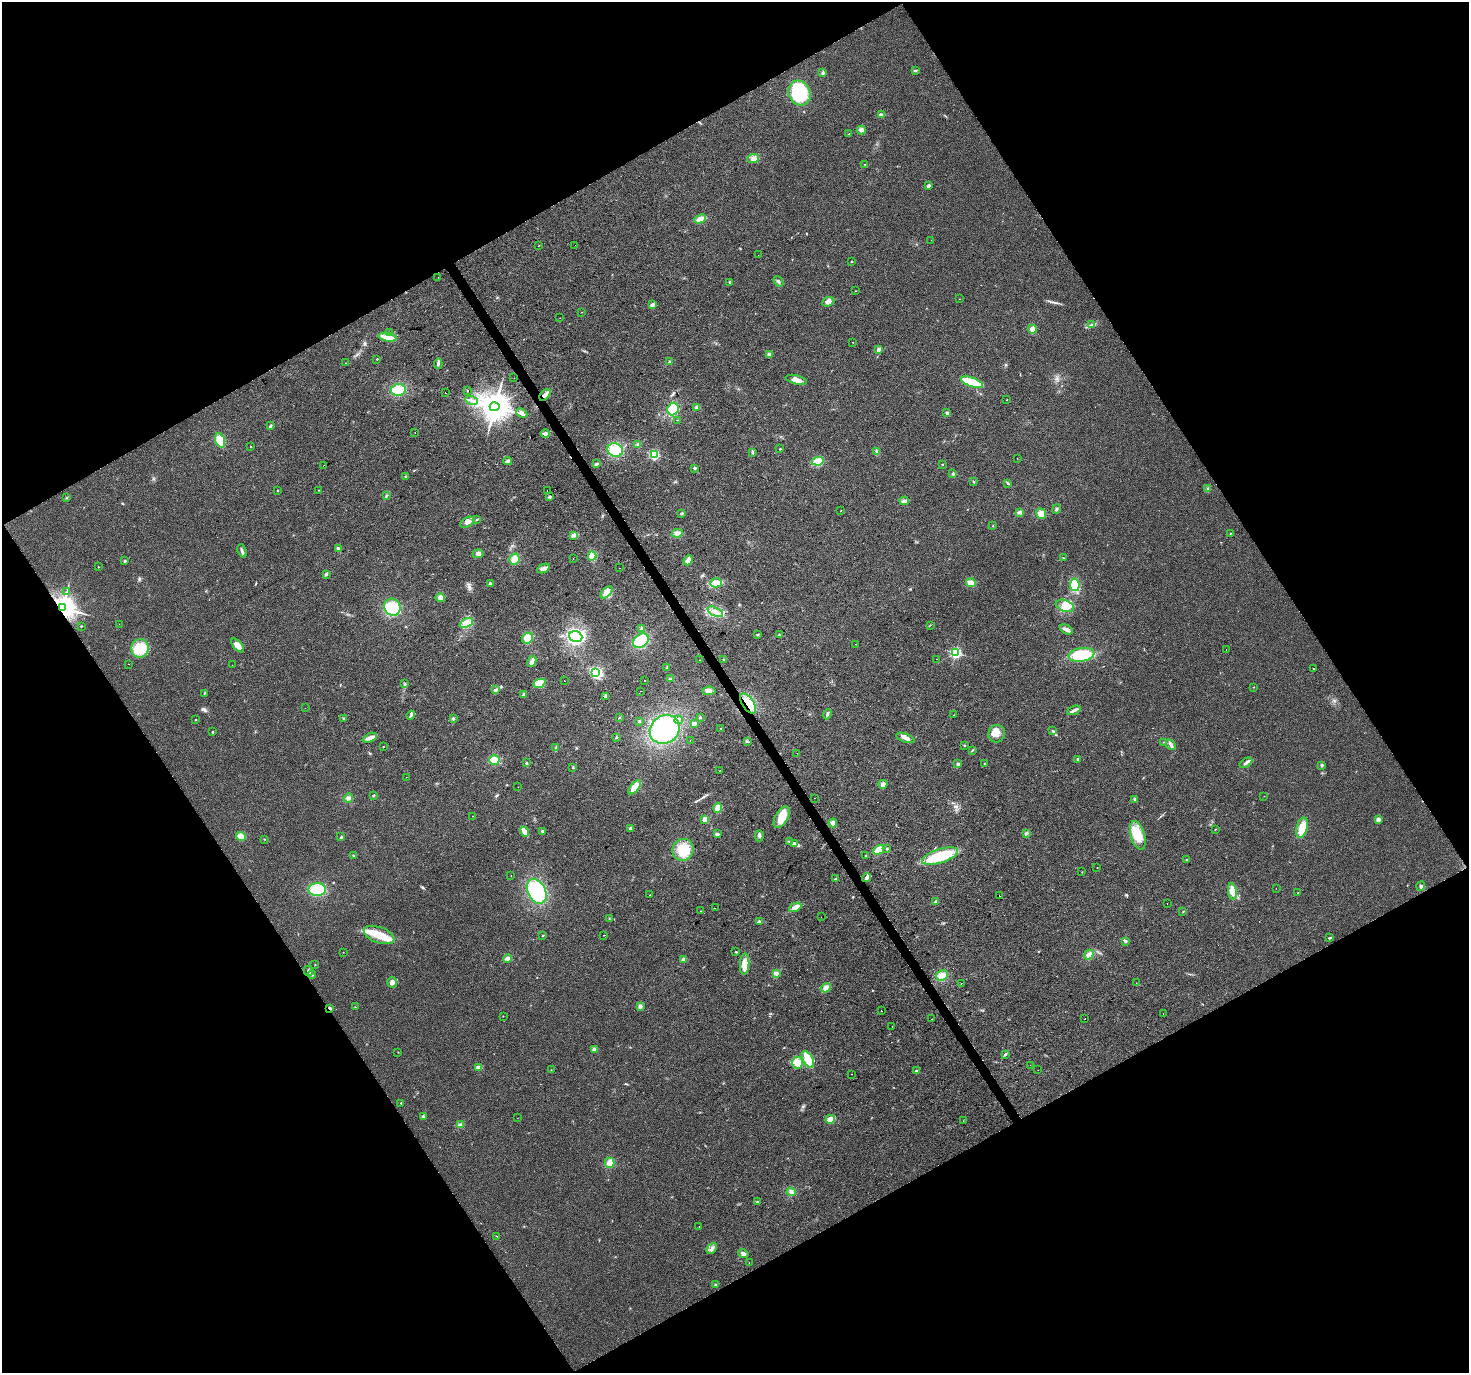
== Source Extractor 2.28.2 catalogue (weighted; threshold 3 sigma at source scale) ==
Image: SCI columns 3-5867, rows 176-5658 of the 5867 x 5772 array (HDU 1 of 3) = the unmasked area's bounding box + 8 px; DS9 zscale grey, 4 x 4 block average (1 PNG px = mean of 4 x 4 image px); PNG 1471 x 1375 px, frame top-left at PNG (2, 2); each listed source drawn as its Kron ellipse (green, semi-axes under 4 px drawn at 4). Shown black and unused: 48% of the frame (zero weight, under 2 of 3 exposures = <1% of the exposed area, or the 3 px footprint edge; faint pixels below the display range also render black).
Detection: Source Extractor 2.28.2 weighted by HDU 2 'WHT'. Background 0.0273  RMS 0.0062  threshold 0.0278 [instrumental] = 3 sigma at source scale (4.5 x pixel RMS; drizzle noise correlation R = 1.50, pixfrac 1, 0.0396/0.0396 arcsec/px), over >= 5 px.
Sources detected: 329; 1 too faint to see at this stretch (4 x 4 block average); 1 inside a brighter object's white glare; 8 cosmic-ray / hot-pixel residue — neither listed nor drawn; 1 coinciding with a brighter row at this scale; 12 inside a brighter listed object's ellipse — not listed separately; the other 306 listed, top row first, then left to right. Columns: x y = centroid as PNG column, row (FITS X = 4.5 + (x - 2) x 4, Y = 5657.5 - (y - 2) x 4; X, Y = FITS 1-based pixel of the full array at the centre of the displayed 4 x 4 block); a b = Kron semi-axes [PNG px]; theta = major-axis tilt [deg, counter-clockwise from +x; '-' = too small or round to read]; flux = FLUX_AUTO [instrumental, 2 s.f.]
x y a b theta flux
915 70 3 2 - 4.9
823 73 3 3 - 5.6
800 93 13 11 -63 250
881 115 4 3 - 11
861 130 4 3 - 9.3
849 134 2 2 - 1.3
753 158 6 3 22 13
865 165 2 2 - 1.2
928 186 3 2 - 8.5
700 219 6 3 25 21
931 240 2 2 - 0.84
575 245 2 2 - 1.3
538 246 2 2 - 0.78
758 255 2 2 - 0.49
851 261 2 2 - 4.6
438 277 2 2 - 0.56
778 281 6 2 -50 6.1
730 282 2 2 - 13
855 291 2 2 - 1.4
959 299 2 2 - 0.77
828 302 6 4 22 15
652 305 4 3 - 8.7
582 312 2 2 - 0.8
560 318 2 2 - 1.6
1092 325 4 3 - 7.3
1032 329 4 3 - 24
389 333 2 2 - 1.4
388 337 9 3 -10 36
853 342 2 2 - 0.77
878 349 3 2 - 9.7
769 354 3 3 - 9.3
377 359 2 2 - 4.7
670 362 3 2 - 6.1
345 363 2 2 - 0.89
438 364 5 2 - 6.4
514 378 2 2 - 0.64
796 380 11 4 -14 28
972 382 11 4 -20 90
398 390 7 6 - 59
468 391 2 2 - 1.8
445 393 2 2 - 8.6
545 395 7 3 48 20
472 400 6 2 -22 6.3
1007 400 2 2 - 2
495 407 5 4 - 7300
697 407 3 3 - 12
673 409 6 5 - 73
522 413 6 4 -27 12
947 413 3 3 - 5.4
677 420 2 2 - 0.98
270 426 3 2 - 5.2
415 432 2 2 - 0.81
545 434 4 3 - 14
220 440 7 4 -68 57
638 444 2 2 - 2.3
251 446 2 2 - 1.2
780 449 2 2 - 1.8
615 450 8 6 -24 93
877 451 3 2 - 2.7
752 452 3 2 - 4.3
654 454 2 2 - 440
1017 458 2 2 - 0.78
508 461 4 3 - 7
818 461 6 4 10 40
597 464 3 2 - 6.4
942 464 2 2 - 4.8
324 465 2 2 - 4.8
695 468 2 2 - 15
953 474 3 3 - 4.7
406 476 2 2 - 2.4
974 482 3 2 - 3.1
1008 483 3 2 - 3.3
1207 489 3 2 - 3.1
277 490 2 2 - 4.6
319 490 2 2 - 1.5
547 490 2 2 - 1.9
386 496 2 2 - 1.3
549 497 3 2 - 5.9
66 498 3 2 - 3.2
904 501 5 3 - 11
1056 509 5 2 - 4.2
841 511 2 2 - 1.1
1019 512 2 2 - 3.8
682 513 3 2 - 4.1
1041 514 5 4 - 25
476 520 3 2 - 2.5
467 522 7 4 28 15
993 526 2 2 - 1.8
677 533 5 4 - 12
1231 533 2 2 - 1.3
573 535 4 3 - 11
338 549 3 2 - 11
242 551 7 3 -70 8.7
478 554 5 4 - 9.8
592 556 4 4 - 28
573 558 2 2 - 0.65
1063 558 2 2 - 2.1
514 559 5 5 - 32
688 560 5 3 - 30
125 561 2 2 - 16
98 567 2 2 - 2.8
543 568 6 3 26 16
619 568 2 2 - 0.74
326 574 3 2 - 5.9
490 583 2 2 - 22
716 583 6 4 14 42
971 583 5 4 - 21
1075 585 6 4 -79 67
66 592 3 2 - 2.1
607 592 7 4 46 17
440 598 5 4 - 18
1065 606 9 5 -21 32
392 607 9 8 - 91
62 608 3 3 - 4400
715 612 8 4 -26 22
466 623 7 4 25 32
119 624 2 2 - 1.5
930 625 2 2 - 1.4
81 626 2 2 - 1.7
641 628 3 2 - 4.6
1066 629 7 3 -26 17
757 635 3 2 - 2.4
779 635 3 2 - 2.4
576 637 7 5 -19 250
527 638 6 5 - 35
641 641 8 6 41 110
855 644 2 2 - 3.8
238 645 8 4 -49 24
140 648 9 8 - 92
1226 649 2 2 - 1.3
956 653 2 2 - 580
1082 655 13 7 10 130
723 659 2 2 - 1.9
936 659 2 2 - 1.3
700 660 2 2 - 1.3
532 661 6 2 64 27
129 664 2 2 - 1.2
232 665 2 2 - 0.67
667 668 3 2 - 3.1
1313 668 2 2 - 1.1
595 672 2 2 - 350
670 679 4 2 - 5
644 680 2 2 - 5.1
564 681 2 2 - 1.3
405 683 2 2 - 1.8
539 683 6 4 23 28
1253 687 2 2 - 1.1
496 690 4 2 - 8.1
641 691 2 2 - 0.83
709 691 6 4 3 16
204 693 3 2 - 2
524 694 3 2 - 3.6
605 696 3 2 - 10
748 703 11 5 -56 76
305 708 2 2 - 1.8
1074 710 7 2 21 13
827 714 5 2 - 5.9
411 715 4 3 - 7.9
954 715 2 2 - 1.9
700 717 2 2 - 4.2
344 718 3 2 - 3.6
619 718 3 2 - 1.9
196 719 2 2 - 4.1
453 719 3 2 - 4.4
678 720 4 2 - 5.1
639 721 3 2 - 3.4
694 724 3 2 - 18
721 728 2 2 - 2
665 729 15 14 - 240
1053 731 2 2 - 1.4
213 732 3 2 - 2.2
997 734 9 8 - 34
370 738 8 3 22 23
616 738 3 2 - 3.3
905 738 10 3 -19 15
690 740 2 2 - 0.51
747 741 3 2 - 3.9
1164 742 2 2 - 1.5
964 745 2 2 - 2
1171 745 6 2 -46 8.1
383 747 2 2 - 2.5
556 747 2 2 - 1.8
972 751 3 2 - 2
797 753 2 2 - 1.6
1078 759 3 2 - 3.4
494 760 5 5 - 58
526 763 3 2 - 4.4
984 763 2 2 - 1.7
1246 763 7 3 33 10
957 764 3 2 - 5.4
1322 765 3 3 - 5.6
573 767 2 2 - 1.2
720 770 2 2 - 0.81
406 777 2 2 - 0.97
883 784 4 4 - 11
518 787 2 2 - 1.3
635 787 8 3 52 87
373 796 2 2 - 3.3
1264 796 2 2 - 0.61
348 798 5 4 - 11
815 798 2 2 - 4
1135 799 3 3 - 7.4
718 808 5 3 - 32
473 816 2 2 - 0.93
782 817 12 6 60 70
705 819 2 2 - 76
1378 819 2 2 - 45
833 823 4 4 - 16
631 828 3 2 - 8.2
1302 828 10 5 75 58
1215 829 2 2 - 1.1
525 831 5 2 - 41
542 831 3 3 - 4.5
1026 833 3 3 - 4.9
717 834 3 2 - 8.9
1138 835 15 7 -75 68
241 836 5 4 - 33
759 836 5 2 - 7
341 837 3 2 - 2
264 839 2 2 - 2
789 841 4 2 - 5.4
795 843 2 2 - 1.7
887 849 2 2 - 2.2
683 850 11 10 - 87
879 850 6 4 31 38
353 855 2 2 - 5.5
865 855 2 2 - 4.4
940 856 19 7 17 150
1187 860 2 2 - 2.2
1097 867 2 2 - 0.94
1082 872 2 2 - 1.3
511 876 2 2 - 0.6
867 878 4 4 - 9.6
836 879 3 2 - 3.6
1421 886 4 4 - 7.8
1276 888 2 2 - 0.83
317 890 9 6 2 63
537 891 13 9 -62 220
1232 891 8 4 -82 35
1298 893 2 2 - 2.8
650 895 2 2 - 1.5
999 896 2 2 - 4.9
935 901 2 2 - 2.9
1167 904 2 2 - 0.59
795 907 6 3 27 28
715 908 2 2 - 0.54
701 911 2 2 - 1.3
1183 911 2 2 - 1.4
821 917 2 2 - 14
609 918 2 2 - 1.8
759 922 2 2 - 31
379 935 16 8 -20 74
543 935 2 2 - 2.2
603 935 2 2 - 0.9
1330 938 3 2 - 3.8
1125 941 3 3 - 4.8
343 952 2 2 - 0.93
736 952 3 2 - 2.8
1089 955 5 4 - 17
508 958 4 3 - 12
683 960 3 3 - 13
745 964 10 4 86 52
315 965 2 2 - 1.6
308 971 5 3 - 7.7
776 973 3 3 - 12
312 974 4 3 - 4.7
942 975 6 5 - 20
392 982 5 5 - 15
1136 983 2 2 - 0.86
961 984 2 2 - 0.66
826 988 5 3 - 16
640 1006 3 3 - 9.3
355 1007 2 2 - 1.6
330 1008 4 2 - 6.6
881 1011 2 2 - 7.7
1163 1014 2 2 - 1.8
503 1016 2 2 - 1.2
931 1019 2 2 - 2.3
1085 1019 2 2 - 1.1
892 1026 2 2 - 1.8
594 1049 4 3 - 11
398 1052 2 2 - 1.1
1005 1054 3 2 - 3.6
808 1059 9 5 -62 73
797 1063 6 5 - 31
1030 1065 2 2 - 0.66
479 1067 2 2 - 15
551 1070 2 2 - 0.91
1038 1070 2 2 - 4.1
916 1071 4 2 - 4.7
852 1074 2 2 - 1.1
401 1103 2 2 - 2.4
423 1116 3 2 - 4.6
517 1118 2 2 - 0.86
830 1119 5 3 - 26
963 1121 2 2 - 2.7
460 1125 4 3 - 8.5
610 1163 5 4 - 22
791 1192 4 3 - 8.9
757 1202 3 2 - 2.3
699 1226 2 2 - 0.97
497 1236 2 2 - 1.6
712 1248 6 2 47 8.7
743 1253 5 4 - 11
749 1263 2 2 - 0.64
715 1285 2 2 - 5.5
Overlapping masked pixels (flux is a lower limit): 4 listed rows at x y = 545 395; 62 608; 748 703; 330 1008
Diffuse or blended objects may show on this block-average render without a row.